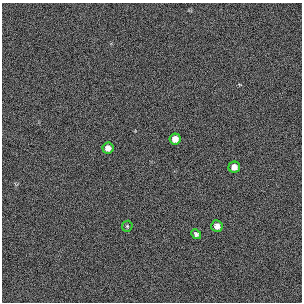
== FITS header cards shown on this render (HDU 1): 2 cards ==
NAXIS1  =                  300 / length of original image axis
NAXIS2  =                  300 / length of original image axis

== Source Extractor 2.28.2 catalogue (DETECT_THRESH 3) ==
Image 300 x 300 px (HDU 1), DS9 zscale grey, 1 PNG px = 1 image px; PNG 304 x 304 px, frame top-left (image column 1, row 300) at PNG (2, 3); each listed source drawn as its Kron ellipse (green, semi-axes under 4 px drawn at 4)
Background 384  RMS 67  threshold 200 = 3 sigma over >= 5 px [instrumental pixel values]
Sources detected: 6; all 6 listed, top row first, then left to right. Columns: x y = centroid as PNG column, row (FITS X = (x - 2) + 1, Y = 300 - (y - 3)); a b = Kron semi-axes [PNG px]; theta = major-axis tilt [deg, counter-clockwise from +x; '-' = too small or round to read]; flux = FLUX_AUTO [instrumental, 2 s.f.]
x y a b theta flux
175 139 5 5 - 31000
108 148 5 5 - 25000
234 167 5 5 - 25000
127 226 6 5 - 6300
217 226 6 5 - 25000
196 234 6 4 -44 11000